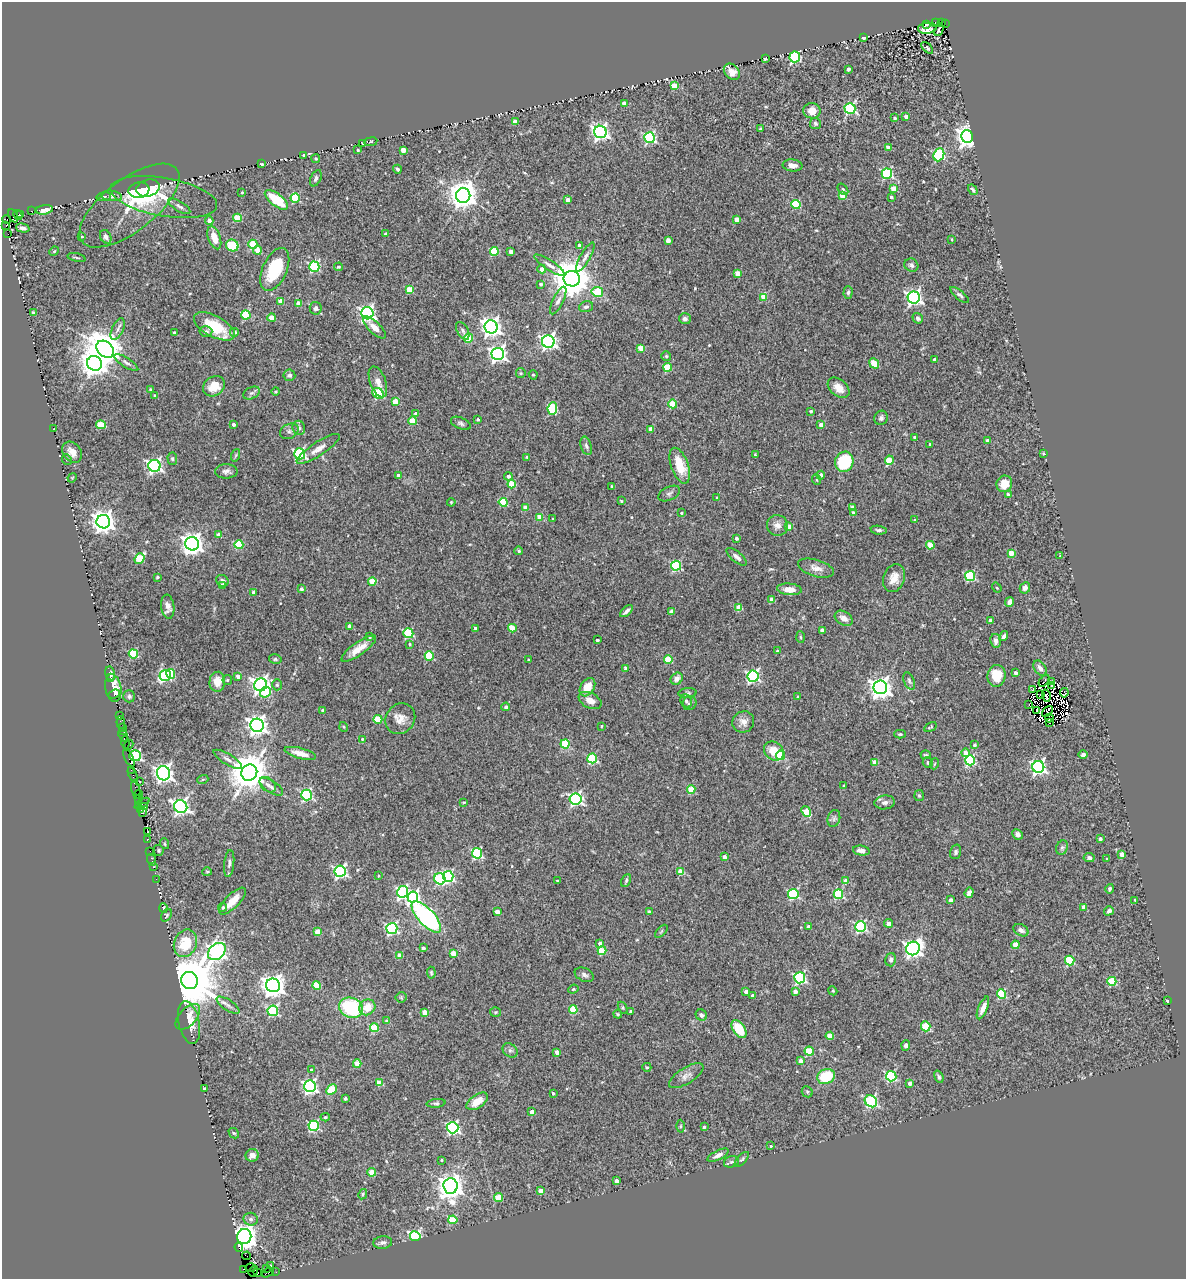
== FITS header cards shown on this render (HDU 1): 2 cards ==
NAXIS1  =                 1184
NAXIS2  =                 1277

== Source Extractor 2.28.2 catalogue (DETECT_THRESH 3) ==
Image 1184 x 1277 px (HDU 1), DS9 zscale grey, 1 PNG px = 1 image px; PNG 1188 x 1281 px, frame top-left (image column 1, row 1277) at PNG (2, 2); each listed source drawn as its Kron ellipse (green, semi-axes under 4 px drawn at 4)
Background 0.511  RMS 0.047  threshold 0.142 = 3 sigma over >= 5 px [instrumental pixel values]
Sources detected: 540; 14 with non-positive FLUX_AUTO (blend fragments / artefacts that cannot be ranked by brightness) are neither listed nor drawn; of the other 526, the 500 brightest by FLUX_AUTO listed and drawn (26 fainter detections omitted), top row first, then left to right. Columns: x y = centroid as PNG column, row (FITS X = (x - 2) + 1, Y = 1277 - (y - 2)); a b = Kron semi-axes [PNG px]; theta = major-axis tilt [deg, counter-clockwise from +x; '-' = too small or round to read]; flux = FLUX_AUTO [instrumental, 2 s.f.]
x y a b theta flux
935 22 3 2 - 91
941 22 2 2 - 110
945 24 3 2 - 190
926 25 3 3 - 4.1
927 28 9 5 6 17
939 30 6 3 66 5.2
864 37 4 3 - 30
927 48 7 4 -45 4.3
795 57 5 5 - 410
765 59 3 3 - 4.8
848 69 4 3 - 7.7
732 72 9 7 -45 21
674 86 4 4 - 79
624 103 4 3 - 23
850 108 5 5 - 320
812 111 8 7 - 32
906 116 4 3 - 23
895 118 3 3 - 8.1
515 122 4 4 - 31
815 123 5 5 - 6.5
760 129 3 3 - 3.9
600 132 6 6 - 1200
967 136 6 6 - 2200
650 138 5 5 - 410
371 142 6 3 9 3.6
363 143 3 2 - 2.9
888 148 4 4 - 44
358 150 3 3 - 4.4
403 150 4 4 - 37
304 155 3 2 - 3.6
939 155 7 5 67 310
316 159 4 4 - 6
261 164 4 2 - 3.2
793 165 10 6 -6 19
397 169 5 3 - 5.8
887 174 5 5 - 350
316 178 8 5 65 8.2
148 188 12 8 17 300
893 188 4 4 - 48
843 189 7 4 -51 5.3
139 190 10 7 9 270
973 190 6 3 -58 5.7
242 192 3 2 - 3
463 195 7 7 - 4200
111 196 10 5 -7 11
842 196 4 4 - 82
104 197 7 3 8 5.2
164 197 54 19 -10 120
891 197 3 3 - 6.4
295 198 4 4 - 190
276 200 14 6 -37 110
568 200 4 3 - 23
796 205 4 4 - 160
129 206 60 26 38 170
179 206 13 5 -31 9.5
44 210 9 4 9 19
31 211 2 2 - 10
21 214 3 2 - 17
18 215 5 2 - 34
13 216 7 3 -65 150
237 218 4 4 - 99
6 219 4 3 - 57
737 219 4 4 - 33
209 221 4 4 - 18
5 225 2 2 - 11
23 228 7 3 -15 9.9
8 234 2 2 - 15
386 234 3 3 - 7.5
81 236 4 2 - 3.4
106 237 7 5 -60 16
214 238 12 6 -70 42
668 240 4 4 - 25
952 240 3 2 - 3.2
253 244 4 4 - 92
579 245 3 3 - 13
232 246 6 5 - 87
257 250 4 4 - 40
54 251 5 4 - 3.5
494 251 4 4 - 120
511 252 4 4 - 24
76 257 9 2 -14 4.1
585 257 16 5 60 15
550 265 18 5 -33 15
911 265 7 6 - 8.4
314 267 5 5 - 360
338 267 4 3 - 4.1
275 269 23 12 66 150
542 269 4 4 - 19
738 273 4 4 - 62
572 279 8 7 - 9800
541 284 3 3 - 8.3
409 290 4 4 - 78
597 292 6 5 - 160
848 292 6 4 88 6.6
960 295 11 4 -40 8.3
764 297 4 4 - 71
914 298 6 6 - 940
281 301 4 4 - 40
558 301 15 5 64 14
299 304 4 4 - 37
586 307 7 5 17 9.3
316 308 6 6 - 8.3
33 313 4 3 - 7.2
367 313 6 6 - 910
246 315 4 4 - 180
272 318 4 4 - 52
918 318 5 5 - 9.2
685 319 6 5 - 12
214 326 22 10 -28 110
374 327 14 6 -44 27
491 327 6 6 - 1800
118 329 11 5 65 11
463 331 10 5 -61 9.7
174 332 3 3 - 5.5
206 332 6 5 - 7.7
234 332 4 4 - 15
469 338 4 4 - 110
548 341 6 6 - 1100
641 348 4 4 - 52
105 349 10 7 -42 7200
498 354 6 6 - 1100
666 356 5 5 - 4.5
934 360 3 3 - 12
94 363 7 7 - 3200
126 363 14 4 -32 10
874 363 5 4 - 43
668 367 4 4 - 110
521 373 5 4 - 4
289 375 6 5 - 12
533 375 5 4 - 3.6
378 382 16 8 -70 23
214 386 11 9 36 48
839 388 12 8 -41 29
151 390 4 3 - 8
276 392 4 4 - 3.9
251 393 9 5 25 9.9
378 393 6 5 - 220
155 396 4 3 - 7.6
395 401 4 4 - 53
673 404 4 4 - 110
552 409 6 5 - 210
811 411 4 3 - 4.3
416 413 4 3 - 7.1
881 418 7 6 - 9.1
478 420 3 3 - 6.1
413 421 4 4 - 85
461 423 10 5 -23 8.9
234 424 3 3 - 10
101 425 5 4 - 95
821 425 4 4 - 29
299 428 7 6 - 8.3
54 429 3 2 - 3.3
651 429 4 4 - 27
289 431 10 7 28 11
914 437 4 3 - 5.2
988 441 4 3 - 20
930 444 3 3 - 5.7
586 446 9 5 -73 9
318 449 25 6 33 27
72 452 11 9 -50 29
1043 453 3 3 - 4.5
300 454 5 5 - 430
236 455 6 4 71 4.4
755 455 4 4 - 3.2
526 457 4 3 - 3.8
67 459 5 4 - 4.9
172 459 6 4 -87 4.9
889 460 5 4 - 90
844 462 10 9 - 160
154 466 6 6 - 860
680 466 19 8 -70 77
226 471 11 7 0 12
398 475 4 3 - 15
821 475 4 4 - 12
508 476 4 4 - 12
72 478 5 4 - 3
817 480 5 3 - 3.2
512 484 4 4 - 100
1004 484 8 7 - 49
612 487 3 3 - 5.7
669 493 12 6 26 10
1008 495 4 3 - 11
717 497 4 3 - 2.9
621 501 3 3 - 3.6
451 502 4 3 - 3
503 502 4 4 - 120
526 508 4 4 - 36
852 508 4 4 - 31
681 513 3 3 - 3.4
853 513 4 3 - 10
539 517 4 4 - 54
553 519 3 3 - 4
915 520 3 3 - 5.5
103 522 7 6 - 2600
777 525 10 10 - 21
789 526 4 4 - 24
879 530 8 4 -8 7.5
219 535 4 4 - 33
736 538 4 3 - 8.4
192 544 7 6 - 2200
239 545 4 4 - 140
930 545 4 4 - 80
519 551 4 4 - 5.9
1011 553 4 4 - 51
1060 556 4 3 - 3
737 557 12 5 -40 13
139 559 5 4 - 120
676 566 5 5 - 260
816 568 18 8 -16 24
970 576 5 5 - 260
157 577 3 3 - 5.6
894 578 14 10 70 36
222 581 6 5 - 11
372 581 4 4 - 72
222 586 4 4 - 17
997 588 5 4 - 5
1025 588 6 5 - 12
301 589 4 4 - 8
789 589 12 6 -5 27
254 592 4 3 - 18
772 600 4 4 - 49
1010 602 5 4 - 15
168 607 12 6 -83 22
739 608 4 4 - 53
626 611 8 3 43 11
672 611 4 4 - 27
844 618 10 6 -32 24
990 620 3 3 - 17
349 626 4 4 - 21
475 628 3 3 - 10
512 628 4 4 - 76
822 630 4 4 - 27
408 633 5 5 - 200
1004 636 5 3 - 7
370 637 4 3 - 3.7
800 637 6 4 -87 4.2
597 640 3 3 - 6.4
996 641 7 5 -79 15
410 644 4 3 - 5
359 649 21 6 35 42
777 651 3 3 - 4.1
133 654 5 4 - 160
429 656 5 4 - 170
275 659 6 5 - 5.5
668 659 4 4 - 94
529 660 3 3 - 4
626 668 4 3 - 16
1040 668 8 5 -58 13
110 673 7 4 -77 11
1016 673 3 3 - 11
171 674 5 4 - 110
165 675 6 5 - 310
238 676 4 3 - 14
753 676 5 5 - 550
996 676 11 9 83 65
110 678 3 2 - 13
677 679 6 5 - 16
227 680 5 4 - 4.1
909 681 9 5 -67 7.6
1044 681 6 3 50 10
1052 681 4 2 - 5.7
217 682 10 8 85 41
261 685 6 6 - 1400
277 685 5 4 - 4.8
1051 686 2 2 - 3
587 687 10 7 57 47
880 687 7 6 - 2300
113 688 14 8 -81 45
1033 689 4 3 - 4.9
265 692 6 5 - 140
687 693 9 5 5 6.4
1064 693 5 3 - 4.6
114 694 6 3 21 17
1041 694 3 2 - 2.9
129 696 6 6 - 8.6
1046 696 6 4 -75 4.1
798 697 4 3 - 4.7
590 701 12 7 -26 26
686 701 7 5 -65 6.1
690 703 7 6 - 9.6
1029 705 3 2 - 4.5
506 707 4 4 - 11
323 710 3 3 - 7
1036 711 3 2 - 5.3
1047 712 6 3 48 4.5
119 716 4 3 - 36
1049 718 4 2 - 3.6
378 719 4 4 - 110
400 719 16 14 52 35
121 722 6 3 -83 18
743 722 11 10 - 21
1049 723 3 2 - 4.1
257 725 6 6 - 2000
601 726 3 2 - 3.1
344 727 5 3 - 3.2
930 727 7 3 32 3.8
122 728 2 2 - 27
124 731 4 3 - 41
900 734 6 4 0 5.5
123 735 7 3 -72 74
362 739 3 3 - 3.2
125 742 6 3 -83 15
565 744 4 4 - 150
128 745 6 2 44 9.6
974 745 4 4 - 6.7
774 751 10 8 -38 55
300 753 16 5 -15 36
965 753 4 4 - 31
780 755 5 4 - 130
926 755 5 4 - 4.3
1083 755 4 4 - 9.6
135 756 6 5 - 440
129 758 9 3 -64 130
592 758 5 5 - 200
228 759 16 5 -31 16
970 760 5 5 - 350
875 762 4 4 - 37
928 763 5 5 - 6.3
934 764 5 3 - 3.2
1038 767 6 6 - 850
131 770 3 2 - 25
164 773 7 6 - 1600
249 773 8 8 - 9400
133 775 8 3 -66 88
203 779 6 3 19 3.9
140 781 3 3 - 4.9
268 785 9 6 -40 11
844 786 4 3 - 11
271 787 13 6 -33 12
136 789 9 3 -78 150
691 790 4 4 - 80
139 794 4 2 - 37
307 795 5 5 - 370
919 795 5 5 - 4.6
138 798 2 2 - 35
575 799 6 6 - 580
139 801 4 3 - 38
464 802 4 3 - 3.4
885 802 10 7 7 14
142 803 8 2 32 21
145 807 3 3 - 11
181 807 7 6 - 1000
141 809 4 3 - 77
806 812 5 4 - 79
142 813 4 2 - 36
834 818 8 6 75 8.2
148 832 3 2 - 9.4
1017 834 5 4 - 12
1100 839 3 3 - 13
147 840 4 3 - 68
165 844 5 3 - 3.4
1062 848 7 5 68 7.2
159 850 5 5 - 4.5
150 851 2 2 - 5.9
861 851 8 5 -9 15
956 852 7 5 72 8.3
477 853 5 5 - 290
1122 854 4 4 - 30
724 857 4 3 - 19
1089 858 5 4 - 8.4
1107 859 4 3 - 3
152 860 6 2 -72 18
229 864 13 5 84 11
153 867 3 2 - 41
340 871 6 5 - 540
207 872 5 4 - 3.8
681 872 4 4 - 65
379 876 3 2 - 2.8
448 876 5 5 - 400
156 879 2 2 - 16
440 879 6 5 - 320
626 880 7 4 64 5
557 881 3 2 - 2.9
846 881 4 4 - 46
1110 889 5 4 - 6.4
403 892 6 5 - 460
969 893 5 4 - 28
793 894 5 5 - 310
838 894 5 5 - 240
413 897 5 5 - 530
951 900 4 3 - 14
1135 900 3 2 - 2.8
232 901 17 6 46 42
223 907 4 4 - 6.6
1084 907 4 4 - 24
164 908 5 4 - 7.9
1109 911 5 4 - 11
497 912 4 4 - 31
649 912 4 3 - 10
166 915 7 5 57 4.2
426 917 20 8 -47 640
889 923 4 4 - 25
808 927 3 3 - 13
860 927 5 5 - 400
392 928 5 5 - 450
1021 930 8 5 -29 13
317 931 4 4 - 47
661 931 8 3 45 3.9
185 943 14 11 67 69
600 943 4 4 - 12
1015 945 4 4 - 65
423 948 4 3 - 7.8
913 948 7 6 - 1200
217 951 10 7 42 1500
602 951 4 4 - 96
453 953 4 4 - 53
400 955 4 4 - 46
891 960 7 5 76 8.2
1070 960 5 4 - 160
431 973 6 4 -86 4.4
584 975 10 6 -23 11
800 978 5 5 - 440
190 980 9 8 - 24000
1112 981 4 4 - 150
273 985 7 7 - 2800
317 985 4 4 - 89
573 989 5 4 - 3.8
795 991 4 4 - 16
833 991 4 3 - 3.2
746 992 4 4 - 15
1002 994 4 4 - 160
753 995 3 3 - 12
401 997 5 5 - 4
1168 1000 3 3 - 8
228 1005 13 5 -34 14
367 1007 8 7 - 50
351 1008 12 10 -23 240
623 1008 6 4 -59 4.4
983 1008 12 4 67 21
573 1010 4 4 - 120
273 1011 5 5 - 250
631 1011 3 3 - 5.7
425 1012 4 4 - 43
495 1012 5 5 - 4
618 1014 4 3 - 4.1
701 1015 6 5 - 10
188 1017 15 8 47 31
387 1021 4 4 - 7.1
189 1023 21 10 -78 48
926 1026 5 4 - 110
374 1028 4 4 - 110
739 1029 10 6 -56 88
830 1036 4 4 - 66
906 1045 5 4 - 11
510 1050 8 6 -41 9.7
809 1051 5 4 - 110
557 1052 4 4 - 23
800 1061 4 4 - 26
357 1064 4 4 - 65
647 1067 4 4 - 3.3
311 1070 4 3 - 4.7
686 1076 19 8 32 22
826 1076 9 7 23 120
891 1076 5 5 - 310
939 1077 6 4 -69 6.8
379 1083 4 4 - 56
910 1083 4 3 - 18
310 1086 6 6 - 790
204 1088 3 3 - 4.9
331 1090 6 4 45 95
807 1092 6 5 - 4.8
553 1093 3 3 - 5.9
345 1098 3 3 - 7.6
477 1101 12 6 35 45
871 1101 6 5 - 420
436 1103 9 4 5 6.4
532 1112 4 4 - 27
325 1117 4 4 - 4.2
314 1126 5 5 - 290
681 1126 6 4 89 4.7
704 1127 3 3 - 5.1
453 1128 6 5 - 560
234 1133 6 4 -42 4.1
771 1146 3 2 - 3.3
252 1155 6 6 - 21
718 1155 11 4 26 14
742 1159 9 4 47 5.7
441 1160 3 2 - 3.3
731 1162 8 5 16 6.7
371 1172 4 4 - 52
616 1181 4 3 - 18
451 1186 7 7 - 3600
541 1191 4 4 - 37
363 1194 5 3 - 4.5
498 1197 4 4 - 76
251 1219 7 6 - 9.6
453 1220 4 4 - 82
415 1236 5 5 - 500
244 1237 7 7 - 3900
383 1242 9 6 7 11
239 1247 4 3 - 49
247 1256 4 2 - 26
271 1266 3 3 - 3.7
250 1267 5 3 - 36
243 1269 3 2 - 39
266 1269 4 2 - 13
253 1271 6 3 55 160
276 1272 2 2 - 5.2
258 1273 4 3 - 36
267 1273 6 3 31 41
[26 fainter detections neither listed nor drawn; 14 non-positive-flux detections neither listed nor drawn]